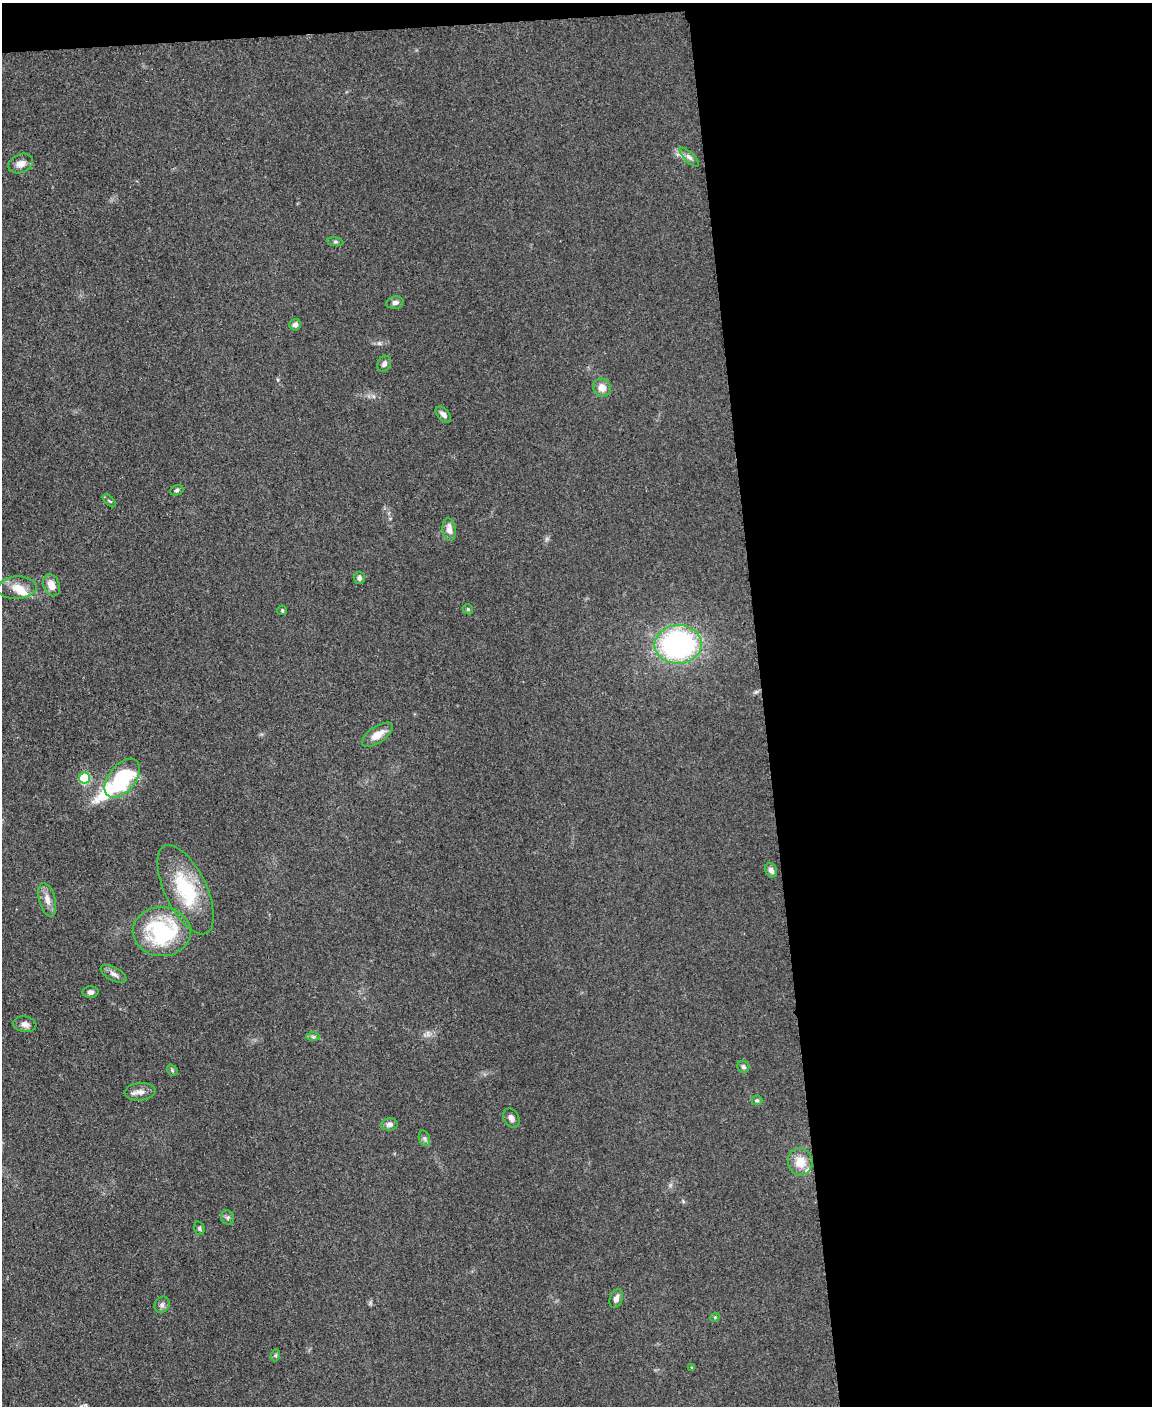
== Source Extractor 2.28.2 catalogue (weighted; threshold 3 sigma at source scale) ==
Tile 4 of 4 x 3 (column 4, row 1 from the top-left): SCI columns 3455-4604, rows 3054-4457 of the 4611 x 4593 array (HDU 1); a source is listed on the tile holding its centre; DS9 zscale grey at full resolution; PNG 1154 x 1408 px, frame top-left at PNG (2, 3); each listed source drawn as its Kron ellipse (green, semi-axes under 4 px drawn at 4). Shown black and unused: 35% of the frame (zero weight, under 3 of 5 exposures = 1% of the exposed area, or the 3 px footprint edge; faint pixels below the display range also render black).
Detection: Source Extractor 2.28.2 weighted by HDU 2 'WHT'; one run over the whole footprint, this tile lists its part. Background 0.0653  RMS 0.0062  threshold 0.0278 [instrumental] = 3 sigma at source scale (4.5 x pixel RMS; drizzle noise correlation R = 1.50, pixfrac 1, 0.05/0.05 arcsec/px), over >= 5 px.
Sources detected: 46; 3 inside a brighter listed object's ellipse — not listed separately; the other 43 listed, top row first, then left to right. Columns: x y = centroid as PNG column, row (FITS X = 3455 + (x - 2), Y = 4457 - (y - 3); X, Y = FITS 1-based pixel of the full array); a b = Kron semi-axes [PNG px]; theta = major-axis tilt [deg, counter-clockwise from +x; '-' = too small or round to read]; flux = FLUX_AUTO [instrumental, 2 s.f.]
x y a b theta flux
689 157 13 5 -45 2.3
21 164 13 9 24 4.5
335 242 8 4 -8 1.1
395 302 8 6 11 2.3
295 325 6 5 - 2.5
384 364 8 6 63 2.2
602 388 9 8 - 5.4
443 414 9 5 -46 2.5
177 490 7 5 18 1.2
109 501 8 3 -45 0.83
449 529 11 6 -84 4.4
359 578 6 5 - 1.9
52 585 11 8 -68 6.2
17 588 19 11 3 8.2
468 609 5 4 - 0.84
282 610 5 5 - 0.76
678 644 23 19 4 130
377 735 18 8 34 7.1
85 778 5 5 - 38
122 778 23 13 51 54
771 870 7 6 - 2.9
186 890 48 21 -64 39
47 900 17 8 -76 4.9
162 932 29 24 -3 61
114 974 14 6 -27 3
90 992 8 5 4 1.8
25 1024 11 8 -8 2.8
313 1037 7 4 0 1.1
743 1067 6 5 - 1.4
172 1070 6 4 -50 0.88
140 1092 15 8 5 4.1
757 1100 5 5 - 0.92
511 1118 10 7 -57 2.8
389 1125 8 6 5 2.3
424 1138 8 5 -72 1.4
800 1162 14 12 -83 10
228 1217 7 6 - 1.5
199 1228 7 5 -73 1
616 1299 9 6 68 2.9
162 1305 8 7 - 2.2
715 1317 5 4 - 0.68
276 1355 6 4 71 0.84
692 1368 4 3 - 0.65